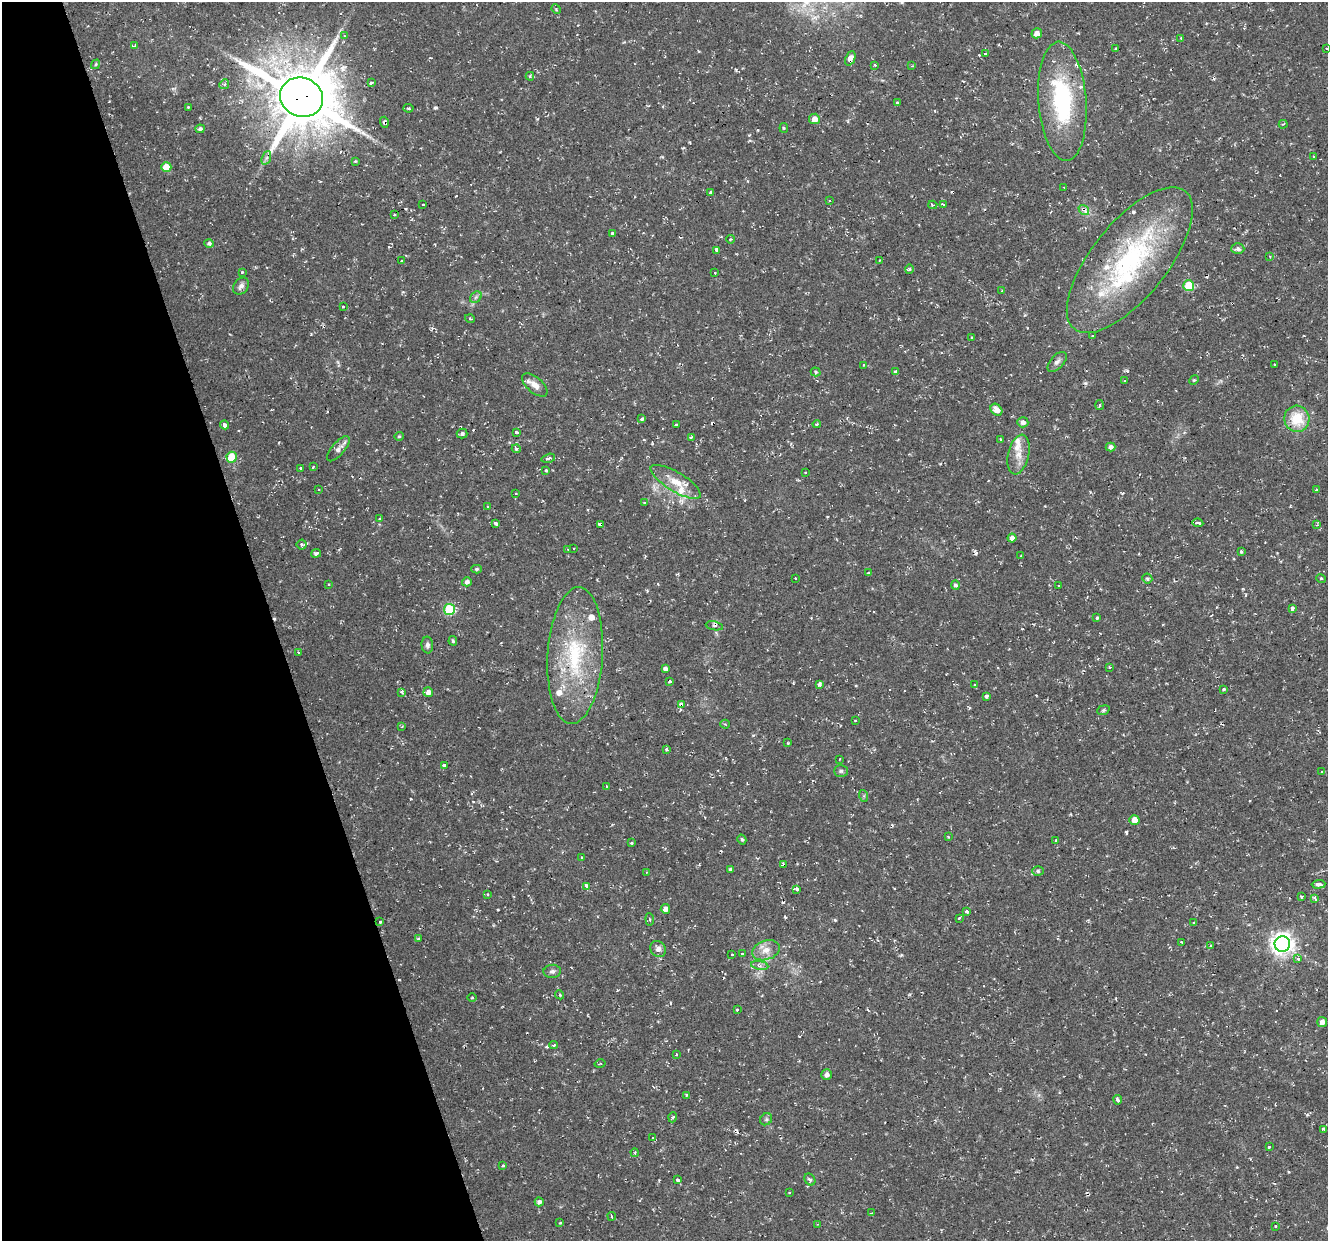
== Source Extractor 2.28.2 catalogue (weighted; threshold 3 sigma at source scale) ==
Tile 5 of 4 x 4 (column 1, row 2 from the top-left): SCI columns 1-1326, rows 2585-3823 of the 5303 x 5123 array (HDU 1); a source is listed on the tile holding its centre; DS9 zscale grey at full resolution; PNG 1330 x 1243 px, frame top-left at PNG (2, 2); each listed source drawn as its Kron ellipse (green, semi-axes under 4 px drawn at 4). Shown black and unused: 20% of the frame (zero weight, under 2 of 3 exposures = <1% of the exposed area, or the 3 px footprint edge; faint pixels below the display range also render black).
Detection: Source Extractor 2.28.2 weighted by HDU 2 'WHT'; one run over the whole footprint, this tile lists its part. Background 0.0251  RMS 0.0042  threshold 0.0187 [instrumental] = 3 sigma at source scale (4.5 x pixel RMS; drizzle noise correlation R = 1.50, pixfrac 1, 0.0396/0.0396 arcsec/px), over >= 5 px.
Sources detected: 241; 25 cosmic-ray / hot-pixel residue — neither listed nor drawn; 12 inside a brighter listed object's ellipse — not listed separately; the other 204 listed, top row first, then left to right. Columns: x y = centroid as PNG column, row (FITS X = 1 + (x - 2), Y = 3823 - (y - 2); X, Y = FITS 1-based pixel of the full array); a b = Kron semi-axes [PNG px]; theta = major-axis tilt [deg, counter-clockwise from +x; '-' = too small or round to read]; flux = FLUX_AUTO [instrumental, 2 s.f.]
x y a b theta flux
556 9 5 4 - 0.58
1037 33 5 5 - 3.3
344 36 4 3 - 0.39
1181 38 3 2 - 0.34
134 46 4 3 - 2.3
1116 49 3 3 - 3.6
1327 49 3 2 - 0.29
985 54 3 2 - 0.53
850 58 7 4 68 3.2
96 64 5 4 - 0.53
875 65 3 3 - 0.58
912 66 3 3 - 0.41
530 76 4 4 - 0.86
371 83 4 3 - 3.3
224 84 5 4 - 0.74
302 97 22 19 -23 2900
1062 101 59 24 -86 45
897 103 4 3 - 0.9
188 107 3 3 - 0.33
408 108 5 3 - 0.57
814 119 5 5 - 3.5
384 122 6 4 -74 1.2
1283 124 4 3 - 0.55
784 128 5 4 - 0.48
200 129 4 4 - 0.99
1314 156 4 3 - 0.36
266 158 7 4 70 0.92
355 161 4 3 - 0.37
166 167 5 5 - 7.5
1064 188 3 2 - 0.29
710 193 3 3 - 0.88
829 201 3 3 - 0.35
423 204 3 2 - 0.82
943 204 3 3 - 0.47
933 205 4 3 - 0.72
1084 210 6 4 -37 3.5
394 215 3 2 - 0.33
612 234 4 3 - 1.4
731 239 4 3 - 0.38
209 243 5 4 - 0.96
1238 249 6 5 - 1.5
717 250 3 3 - 7.8
1270 256 3 3 - 0.43
880 260 3 3 - 0.5
1130 260 88 37 51 76
402 261 3 3 - 0.92
909 269 5 3 - 0.62
242 272 3 3 - 1
715 273 3 3 - 0.73
241 286 9 7 53 1.8
1189 286 5 5 - 16
1002 291 3 3 - 0.41
476 297 6 5 - 0.94
343 306 3 3 - 1.2
470 319 5 3 - 0.42
1092 335 3 2 - 0.78
972 337 3 3 - 1.4
1057 362 12 6 47 1.6
864 365 3 2 - 1.4
1274 365 2 2 - 0.41
896 371 3 3 - 16
816 372 5 4 - 0.66
1194 380 5 4 - 0.52
1124 381 2 2 - 0.29
535 385 15 7 -41 3.5
1100 405 5 3 - 0.44
996 410 7 5 -48 3.8
642 419 3 3 - 3.4
1297 419 13 12 - 12
1023 422 5 5 - 1.9
817 424 4 3 - 0.65
224 425 4 3 - 5.6
677 425 4 3 - 1.4
517 432 4 3 - 1.8
462 433 5 5 - 1
399 436 5 4 - 0.55
691 437 4 2 - 1.3
1000 439 4 3 - 0.44
1110 447 5 4 - 1.8
338 449 15 6 49 2.1
516 449 4 4 - 0.76
1018 455 20 10 78 5.1
232 457 5 5 - 11
548 458 7 3 15 0.84
313 467 3 2 - 0.47
301 468 4 3 - 0.88
546 470 3 3 - 0.9
805 472 3 2 - 0.77
676 482 29 9 -31 7.2
318 490 3 2 - 0.52
1316 490 3 3 - 1
516 493 3 2 - 0.35
644 502 3 2 - 0.27
487 507 3 3 - 0.92
379 518 3 3 - 2.6
496 523 4 3 - 2.1
1198 523 5 2 - 0.73
600 525 4 3 - 2.3
1317 525 3 3 - 0.5
1012 538 4 4 - 1.9
302 545 5 5 - 0.88
574 548 3 3 - 0.48
568 549 3 2 - 0.35
1241 551 3 3 - 1.4
316 553 5 4 - 0.92
1021 556 4 3 - 0.6
476 569 5 4 - 0.65
869 573 3 2 - 0.44
795 578 3 2 - 0.54
1147 578 5 4 - 0.67
1321 578 5 3 - 0.7
467 582 5 4 - 1.3
329 584 3 2 - 0.67
955 585 4 4 - 1.2
1059 585 3 2 - 0.31
1292 608 4 3 - 3
449 609 5 5 - 30
1097 618 3 3 - 1.7
714 626 9 2 -11 0.55
453 641 5 4 - 0.67
427 645 8 6 -85 1.3
299 653 3 3 - 0.68
575 656 68 27 87 41
1110 667 3 3 - 0.7
665 669 4 4 - 1.5
669 682 4 3 - 2
819 684 4 3 - 0.94
975 685 4 3 - 0.45
1224 689 3 3 - 0.43
402 692 4 3 - 0.87
428 692 5 5 - 2.1
986 696 4 4 - 0.84
681 704 3 3 - 6.9
1103 710 6 4 22 0.73
855 720 3 2 - 0.37
725 724 4 4 - 0.52
402 727 3 3 - 0.45
787 743 3 3 - 0.43
667 750 3 3 - 1.8
839 759 3 2 - 0.41
444 766 4 3 - 1.7
841 771 7 5 0 0.88
1322 772 3 3 - 0.93
607 786 4 3 - 0.38
864 796 6 4 -73 0.63
1134 820 5 5 - 4.3
948 837 4 3 - 0.38
742 840 5 4 - 0.75
1056 840 4 3 - 0.36
631 843 3 3 - 0.53
581 857 3 2 - 0.68
783 865 3 3 - 42
730 869 4 4 - 0.76
1038 871 6 5 - 0.75
647 872 3 2 - 0.3
1319 884 7 4 4 1.5
586 886 3 3 - 110
797 889 4 3 - 2.7
487 895 3 3 - 1
1301 897 3 3 - 0.64
1315 898 4 3 - 1.7
665 909 5 4 - 2.1
967 911 4 3 - 4.6
959 918 3 2 - 0.43
650 919 6 4 -84 0.65
380 922 3 3 - 0.67
1194 923 4 4 - 0.39
418 939 3 3 - 0.73
1181 942 4 2 - 0.46
1282 944 8 7 - 280
1211 945 3 3 - 1
658 949 8 7 - 1.9
766 950 14 9 19 4.2
742 953 3 3 - 4.2
732 954 3 3 - 0.97
1298 959 4 4 - 1.6
760 965 9 4 -9 1.2
552 971 8 6 5 1.4
560 995 5 3 - 0.5
472 998 4 3 - 0.46
737 1010 3 3 - 0.73
1322 1022 5 5 - 2.4
553 1045 4 3 - 0.71
676 1055 3 3 - 1
600 1064 5 2 - 0.37
827 1075 5 5 - 2
686 1095 4 3 - 0.5
1118 1100 4 3 - 1.4
673 1117 5 3 - 0.48
766 1119 6 5 - 0.85
1324 1129 4 3 - 1.8
653 1137 3 3 - 1.6
1269 1147 3 3 - 1.3
635 1153 4 4 - 0.41
503 1166 3 3 - 0.82
810 1179 6 5 - 0.75
677 1180 4 3 - 3
789 1192 3 3 - 0.38
539 1202 4 4 - 1.4
872 1213 3 2 - 0.4
612 1216 4 2 - 0.47
560 1223 4 3 - 0.39
818 1224 3 3 - 0.43
1276 1226 3 3 - 0.73
Overlapping masked pixels (flux is a lower limit): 9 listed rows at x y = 850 58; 302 97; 1062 101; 384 122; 1084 210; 600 525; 575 656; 681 704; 783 865
Isophote crosses this tile's border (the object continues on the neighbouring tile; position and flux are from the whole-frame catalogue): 1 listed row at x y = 1327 49
Unlisted compact peaks at least as high as the median listed source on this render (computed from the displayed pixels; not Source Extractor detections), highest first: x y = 1126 832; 835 920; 736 70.